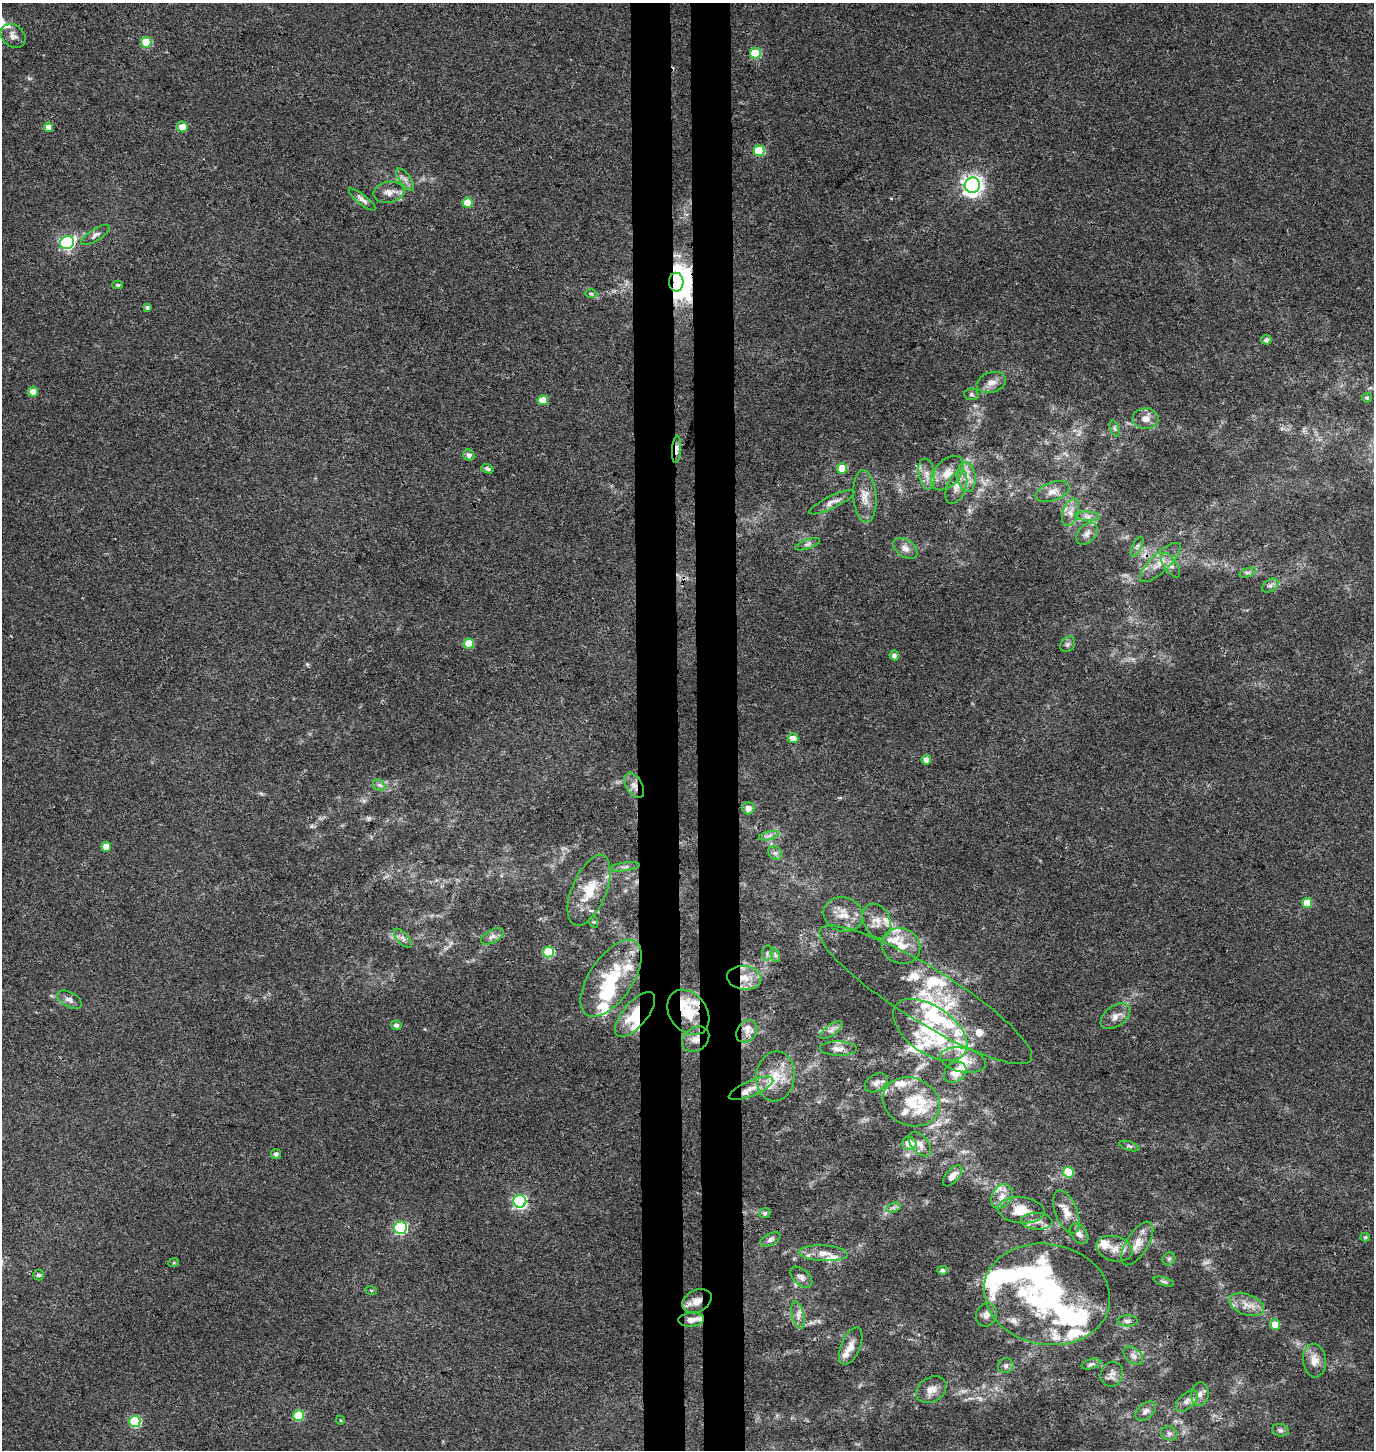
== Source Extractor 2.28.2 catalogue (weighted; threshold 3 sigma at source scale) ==
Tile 5 of 3 x 3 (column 2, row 2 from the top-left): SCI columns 1644-3015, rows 1460-2907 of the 4656 x 4358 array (HDU 1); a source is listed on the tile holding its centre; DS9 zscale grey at full resolution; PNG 1376 x 1452 px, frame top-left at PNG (2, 3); each listed source drawn as its Kron ellipse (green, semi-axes under 4 px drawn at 4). Shown black and unused: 6% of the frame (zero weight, under 3 of 4 exposures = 5% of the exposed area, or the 3 px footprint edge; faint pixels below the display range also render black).
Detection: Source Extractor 2.28.2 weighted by HDU 2 'WHT'; one run over the whole footprint, this tile lists its part. Background 0.0326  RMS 0.0041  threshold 0.0183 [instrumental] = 3 sigma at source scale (4.5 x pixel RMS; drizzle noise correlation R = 1.50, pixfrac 1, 0.0396/0.0396 arcsec/px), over >= 5 px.
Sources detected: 193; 2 too faint to see at this stretch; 2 inside a brighter object's white glare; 1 cosmic-ray / hot-pixel residue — neither listed nor drawn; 50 inside a brighter listed object's ellipse — not listed separately; the other 138 listed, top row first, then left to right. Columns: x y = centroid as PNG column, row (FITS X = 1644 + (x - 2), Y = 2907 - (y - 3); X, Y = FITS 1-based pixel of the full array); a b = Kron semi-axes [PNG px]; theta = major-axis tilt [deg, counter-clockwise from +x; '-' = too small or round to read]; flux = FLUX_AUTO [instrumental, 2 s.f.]
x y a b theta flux
13 36 13 10 -41 2.6
146 42 5 5 - 16
755 53 5 5 - 21
49 127 4 4 - 3.5
182 127 5 5 - 4.6
759 151 5 5 - 20
405 179 13 5 -55 1.9
972 185 7 7 - 240
389 192 15 10 11 3.4
362 199 16 5 -38 1.8
467 203 5 5 - 9.5
95 235 16 5 33 1.7
67 243 7 6 - 67
676 282 9 7 -88 870
118 285 5 4 - 0.78
591 294 6 4 -1 0.6
147 307 4 4 - 0.72
1266 340 5 4 - 1.3
991 382 15 10 18 3.4
33 392 5 5 - 4.3
971 394 7 6 - 0.85
1367 398 5 4 - 0.66
543 400 5 5 - 6.2
1145 419 13 10 1 3.2
1114 428 8 3 -71 0.79
677 449 14 4 86 2.8
469 455 6 5 - 1.5
842 468 5 5 - 9.8
487 469 6 4 -21 1.1
947 473 20 12 50 5.6
927 474 15 8 -80 3.4
967 477 15 9 -83 4.4
956 487 17 9 68 3.8
1052 492 18 9 20 3.6
865 496 26 11 -86 5.9
832 502 25 6 25 2.7
1071 512 14 7 71 3.1
1087 516 12 4 -4 1.7
1087 534 13 8 47 2.5
808 544 13 4 20 1.2
1137 546 11 4 63 1.1
905 548 13 8 -35 2.5
1160 562 26 9 44 6.1
1171 565 14 6 -56 2.2
1247 573 9 4 19 0.88
1270 586 9 6 37 1.3
469 643 5 5 - 9.9
1067 644 8 6 52 1
894 655 5 4 - 1.5
793 738 5 5 - 3.6
926 760 5 4 - 2.6
379 785 7 5 -44 1.1
634 785 14 8 -59 3
748 808 6 6 - 2.6
769 836 10 4 13 1.2
106 847 5 5 - 5.6
775 853 7 6 - 1.2
625 867 15 3 7 1.2
589 890 38 17 67 12
1307 903 5 5 - 8
843 914 20 17 -16 6.6
877 921 18 13 -64 4.5
594 922 6 3 -70 0.41
492 936 12 6 28 1.7
403 938 12 5 -49 1.6
901 946 19 17 -27 7.7
548 952 5 5 - 26
767 953 8 5 83 1
775 955 7 4 -71 0.88
611 978 44 21 56 23
744 978 17 11 -8 6.9
926 995 124 27 -32 37
69 1000 13 7 -28 2.1
688 1012 25 18 -53 11
635 1014 27 12 50 13
1115 1016 17 10 36 3.3
396 1025 5 5 - 1.3
831 1030 13 5 36 1.9
930 1030 42 23 -35 26
747 1031 12 9 55 3.2
696 1039 15 11 36 4
838 1049 18 7 -2 2.8
963 1060 23 12 -12 6.8
955 1072 12 9 36 3.8
775 1076 25 19 83 11
876 1083 12 8 30 2.1
751 1088 24 7 23 5.7
911 1102 29 24 -22 14
909 1143 7 6 - 5.2
920 1144 14 8 -50 2.6
1129 1146 10 4 -17 0.93
276 1154 5 5 - 1.1
1068 1172 5 5 - 12
953 1176 13 6 49 3.1
1002 1196 13 9 59 3.7
520 1201 6 6 - 74
893 1208 7 4 18 1.1
1021 1210 23 13 -5 10
1066 1212 23 11 -69 5.2
765 1213 5 5 - 1
1037 1221 15 8 -3 3.2
401 1228 6 6 - 53
1079 1234 11 8 -52 2
1365 1237 5 4 - 0.66
770 1240 11 6 28 1.2
1137 1243 24 11 58 5.5
1114 1249 18 12 -15 5.2
823 1253 24 8 -3 4.6
1169 1259 7 5 45 0.94
174 1262 5 3 - 0.41
942 1270 5 4 - 1
39 1275 5 5 - 1.1
801 1277 13 7 -42 1.8
1164 1282 10 3 -15 0.8
371 1290 6 3 -19 0.44
1047 1294 63 50 -10 88
697 1301 15 11 28 4.6
1247 1305 18 10 -19 4.9
798 1315 14 6 -77 2.2
986 1315 12 10 61 2.2
691 1320 13 7 5 3.4
1127 1321 10 5 1 1.3
1275 1324 5 5 - 5.1
851 1346 20 9 67 3.6
1133 1356 11 7 -41 1.8
1314 1361 17 11 -84 4.3
1091 1364 10 5 18 1.1
1006 1366 8 7 - 1.3
1112 1374 13 11 69 2.4
931 1390 16 12 32 3.6
1200 1394 12 8 84 2.4
1187 1401 13 7 44 2.4
1146 1411 12 7 40 1.7
299 1415 5 5 - 16
340 1420 4 3 - 0.31
135 1421 5 5 - 29
1280 1430 8 6 -15 1.1
1169 1433 8 7 - 1.3
Overlapping masked pixels (flux is a lower limit): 11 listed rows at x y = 676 282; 677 449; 634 785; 744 978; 688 1012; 635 1014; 696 1039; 775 1076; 911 1102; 1047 1294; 697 1301